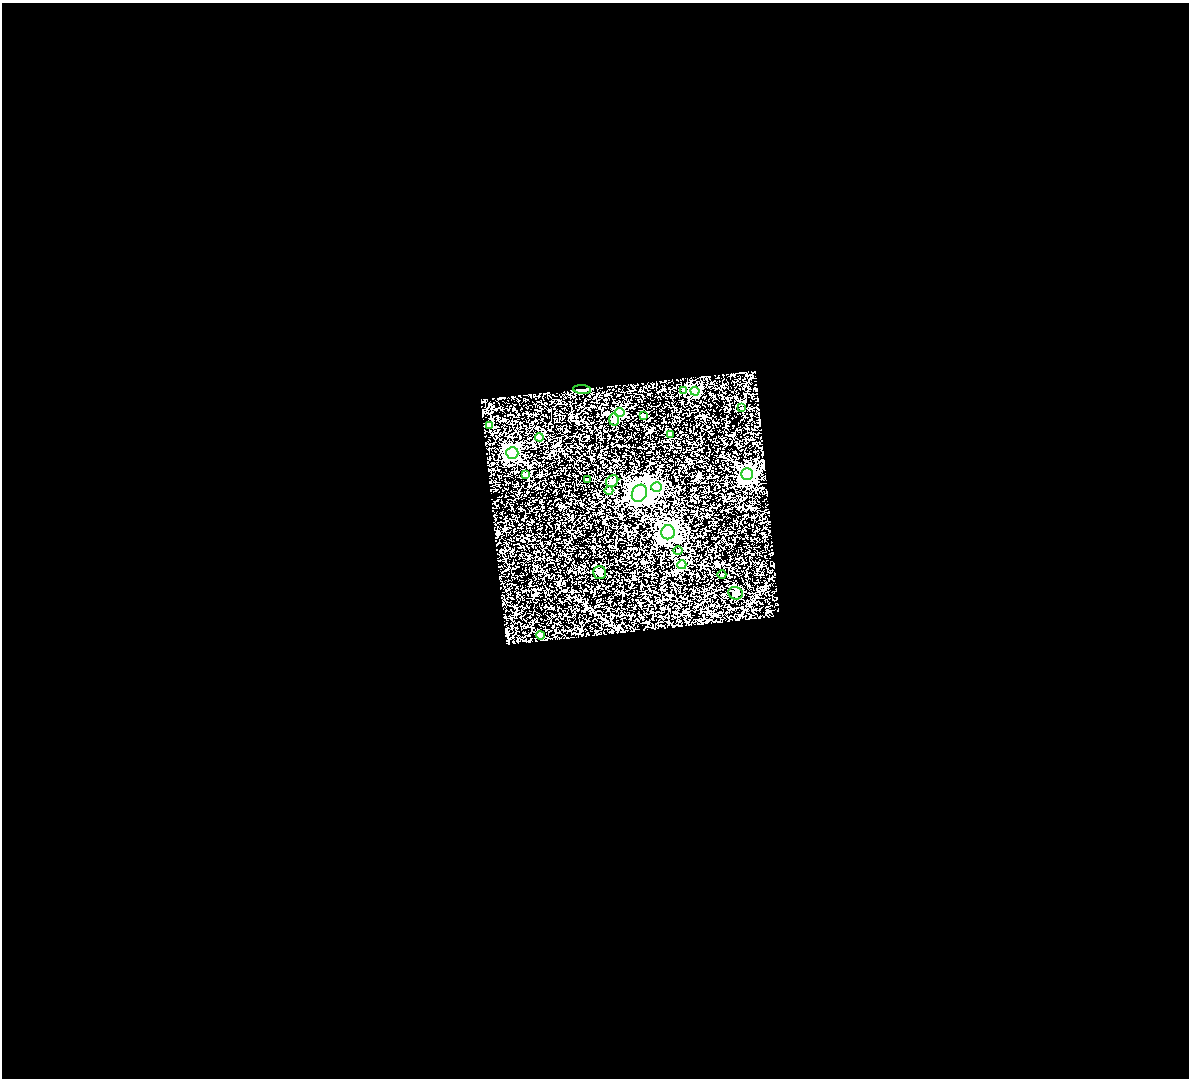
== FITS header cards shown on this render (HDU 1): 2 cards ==
NAXIS1  =                 1187
NAXIS2  =                 1076

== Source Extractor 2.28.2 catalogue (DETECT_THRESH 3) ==
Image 1187 x 1076 px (HDU 1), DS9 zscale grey, 1 PNG px = 1 image px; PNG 1191 x 1080 px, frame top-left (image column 1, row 1076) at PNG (2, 3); each listed source drawn as its Kron ellipse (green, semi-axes under 4 px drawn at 4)
Background 0.992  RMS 0.16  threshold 0.483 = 3 sigma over >= 5 px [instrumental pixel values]
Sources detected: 25; all 25 listed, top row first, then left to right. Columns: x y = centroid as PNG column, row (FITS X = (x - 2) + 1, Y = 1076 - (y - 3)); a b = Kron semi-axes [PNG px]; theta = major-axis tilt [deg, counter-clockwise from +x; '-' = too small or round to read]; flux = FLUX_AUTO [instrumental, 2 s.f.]
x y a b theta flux
582 390 9 4 -5 25
684 390 4 4 - 52
695 391 5 4 - 370
742 408 2 2 - 6.8
620 412 4 4 - 570
643 415 4 3 - 28
614 419 6 5 - 22
489 425 4 4 - 120
671 434 4 4 - 82
539 437 4 4 - 170
512 453 6 6 - 1900
747 474 6 5 - 2100
525 475 3 3 - 31
587 479 3 2 - 11
612 481 6 5 - 22
657 487 5 5 - 590
609 490 4 4 - 23
639 493 9 7 63 7100
668 532 7 7 - 5200
678 551 4 4 - 13
682 565 4 4 - 360
600 573 6 6 - 25
722 575 4 3 - 7.5
736 593 7 6 - 33
540 635 4 4 - 130